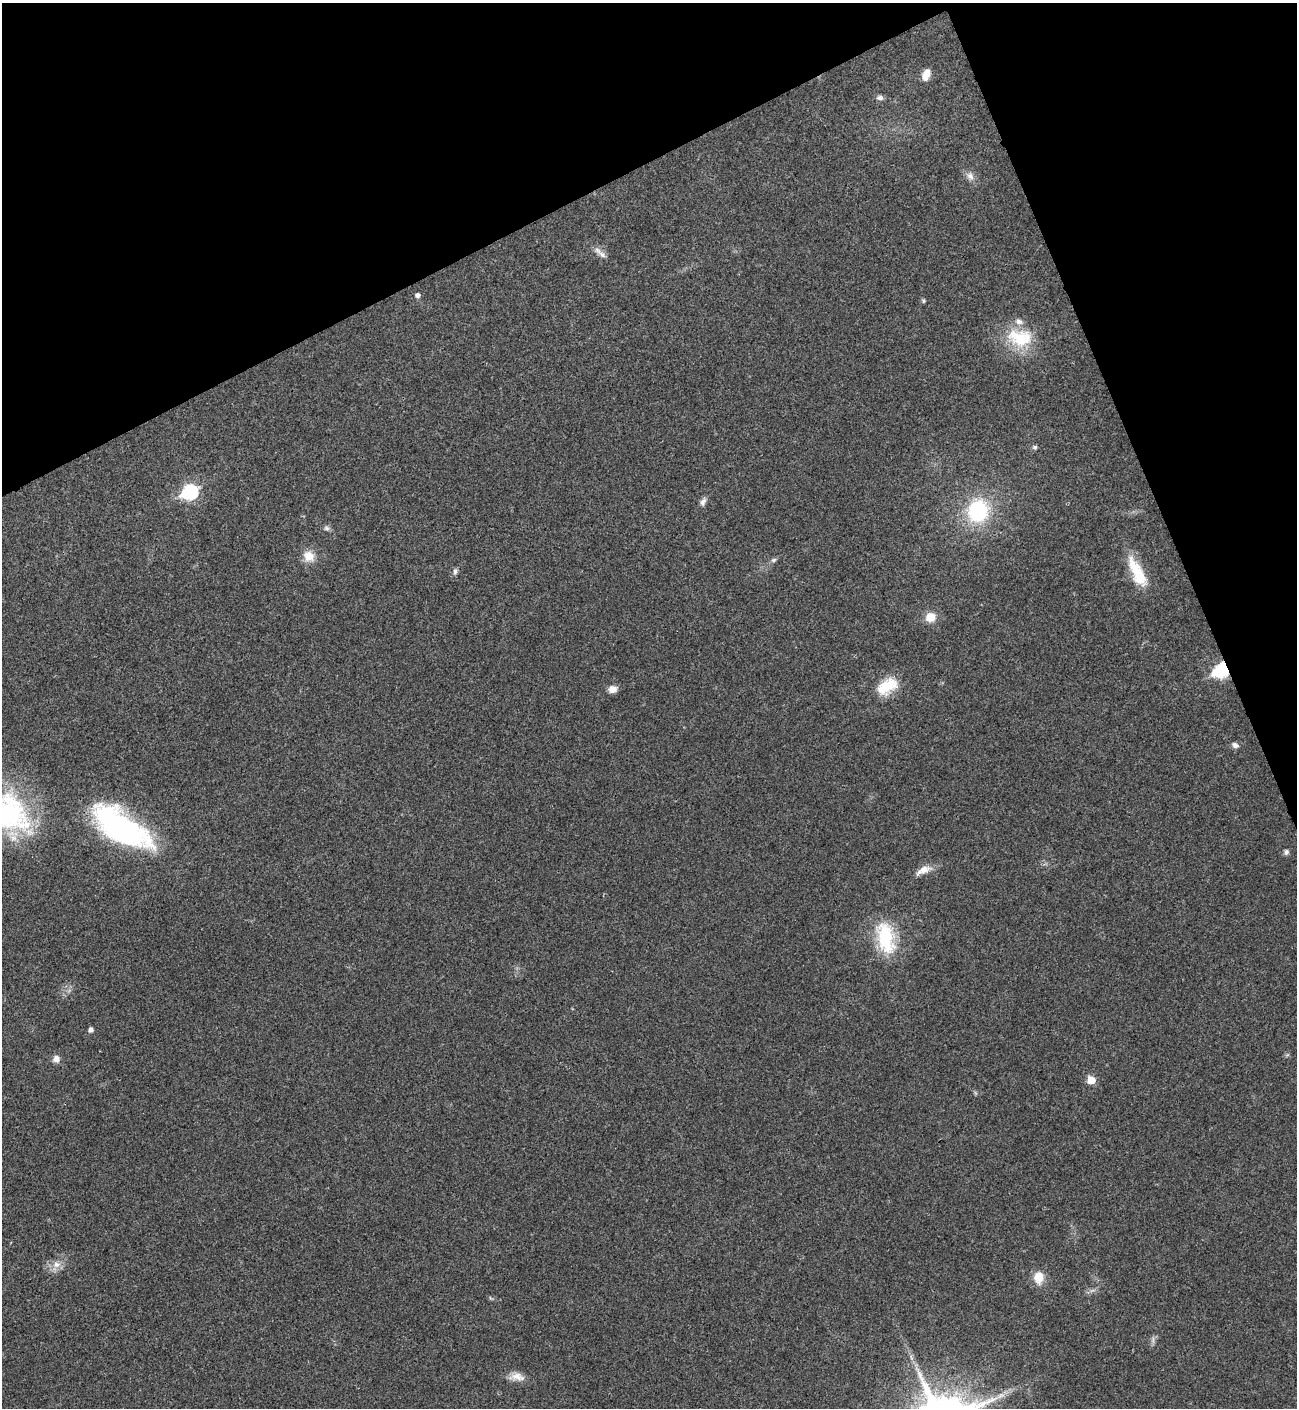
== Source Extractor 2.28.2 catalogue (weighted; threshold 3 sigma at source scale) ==
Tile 3 of 4 x 4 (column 3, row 1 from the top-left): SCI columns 2876-4170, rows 4220-5625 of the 5619 x 5631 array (HDU 1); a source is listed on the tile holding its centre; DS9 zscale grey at full resolution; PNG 1299 x 1410 px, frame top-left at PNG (2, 3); no overlay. Shown black and unused: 21% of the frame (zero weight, under 3 of 4 exposures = <1% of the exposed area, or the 3 px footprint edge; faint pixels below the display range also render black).
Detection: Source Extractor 2.28.2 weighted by HDU 2 'WHT'; one run over the whole footprint, this tile lists its part. Background 0.0201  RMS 0.0039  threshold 0.0176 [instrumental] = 3 sigma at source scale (4.5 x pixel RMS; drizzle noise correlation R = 1.50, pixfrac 1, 0.05/0.05 arcsec/px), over >= 5 px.
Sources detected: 35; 1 inside a brighter object's white glare — not listed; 2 inside a brighter listed object's ellipse — not listed separately; the other 32 listed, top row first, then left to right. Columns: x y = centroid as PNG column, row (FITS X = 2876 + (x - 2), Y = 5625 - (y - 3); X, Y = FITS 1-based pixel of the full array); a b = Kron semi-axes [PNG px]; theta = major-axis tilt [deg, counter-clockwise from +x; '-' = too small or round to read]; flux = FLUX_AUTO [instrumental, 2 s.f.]
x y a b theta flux
926 75 13 7 70 4.3
880 98 8 6 -1 1.4
970 176 11 8 -50 2.2
602 255 13 7 -34 2
417 295 5 5 - 1.5
923 301 6 4 -90 0.5
1020 338 36 23 -10 18
1035 447 6 6 - 0.73
190 492 8 7 - 54
703 502 11 7 64 1.6
978 511 21 19 74 33
326 528 8 6 -33 1.1
309 556 14 12 -36 5.3
774 560 7 5 22 0.81
455 571 8 5 89 0.99
1139 575 33 16 -70 12
930 617 10 10 - 5.3
1220 672 10 9 - 42
887 686 30 17 30 11
612 689 10 8 19 2.6
1235 745 8 6 -33 1.5
10 813 57 43 -56 59
120 827 67 27 -33 82
1286 852 7 6 - 1.1
923 870 23 9 24 3.9
886 938 39 20 -78 22
91 1030 5 5 - 1.4
56 1059 7 7 - 2.5
1091 1080 6 6 - 7.2
57 1264 10 10 - 3
1039 1277 13 10 -89 5.9
517 1377 21 10 -5 3.9
Overlapping masked pixels (flux is a lower limit): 1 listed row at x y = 1220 672
Isophote crosses this tile's border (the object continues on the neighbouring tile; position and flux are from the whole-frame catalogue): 1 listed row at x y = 10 813